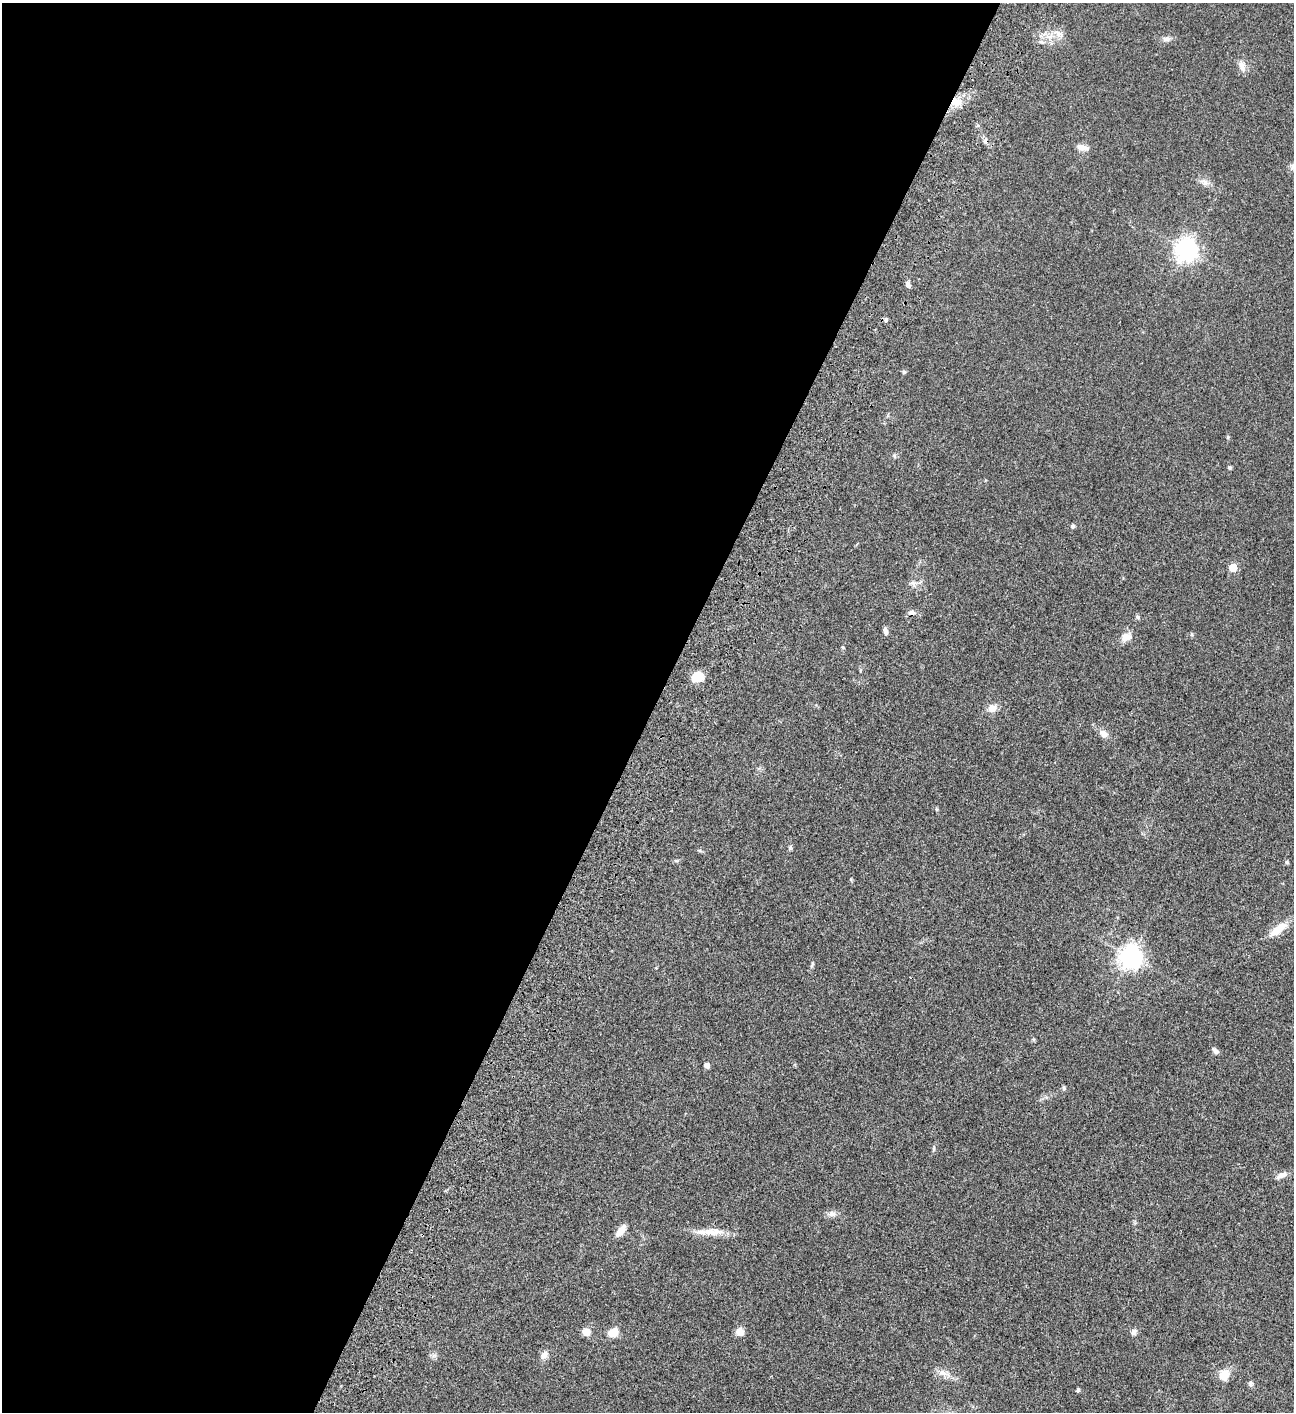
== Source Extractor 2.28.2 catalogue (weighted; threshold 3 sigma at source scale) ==
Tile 5 of 4 x 4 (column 1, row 2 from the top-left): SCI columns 505-1796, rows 3023-4432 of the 6050 x 6048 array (HDU 1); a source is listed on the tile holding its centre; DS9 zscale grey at full resolution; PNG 1296 x 1414 px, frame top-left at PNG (2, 3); no overlay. Shown black and unused: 51% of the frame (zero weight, under 3 of 4 exposures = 13% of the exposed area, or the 3 px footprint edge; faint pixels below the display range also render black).
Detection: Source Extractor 2.28.2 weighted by HDU 2 'WHT'; one run over the whole footprint, this tile lists its part. Background 0.0636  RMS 0.0058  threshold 0.0261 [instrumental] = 3 sigma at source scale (4.5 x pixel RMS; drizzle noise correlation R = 1.50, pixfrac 1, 0.05/0.05 arcsec/px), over >= 5 px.
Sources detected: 48; all 48 listed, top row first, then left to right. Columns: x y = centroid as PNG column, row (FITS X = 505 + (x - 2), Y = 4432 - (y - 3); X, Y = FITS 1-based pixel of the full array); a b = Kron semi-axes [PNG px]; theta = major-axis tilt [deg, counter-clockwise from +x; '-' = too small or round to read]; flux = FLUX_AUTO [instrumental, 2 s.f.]
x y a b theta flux
1059 34 11 8 -60 3
1166 39 11 7 5 2.1
1242 66 15 8 -76 3.6
956 101 14 11 17 6.8
1081 147 13 7 -10 3.3
1205 183 9 7 88 2.1
1186 250 8 7 - 370
908 284 7 5 -69 2
886 320 6 5 - 1.1
904 372 5 5 - 0.8
1228 437 5 5 - 0.62
894 456 6 5 - 0.83
1229 468 6 4 -22 0.72
1073 526 6 5 - 1.1
1233 567 5 5 - 15
913 583 9 7 -31 2.1
911 613 10 6 11 1.9
1138 617 6 5 - 0.9
885 631 10 5 -77 2
1126 637 11 8 7 5.2
860 671 5 3 - 0.49
697 677 12 11 - 7.6
992 708 12 10 20 3.9
1103 734 10 8 -37 3.6
936 809 6 3 -71 0.62
790 848 7 5 74 0.94
699 850 6 4 -19 0.68
1287 862 5 5 - 0.81
1278 929 23 9 37 9
1130 957 8 7 - 390
812 964 9 4 75 0.95
1215 1051 10 5 -44 1.6
707 1065 5 4 - 3.1
1064 1088 6 5 - 0.78
934 1148 6 4 72 0.73
1282 1175 15 6 27 3.1
831 1214 12 7 5 2.6
621 1230 16 7 52 4.5
711 1232 33 9 -1 8.5
586 1332 8 7 - 4.9
740 1332 8 7 - 4.9
1134 1332 9 6 54 1.9
613 1333 10 8 23 7.4
544 1355 12 8 54 3
943 1373 15 8 -26 3.9
1224 1375 14 12 61 6.3
1251 1383 7 6 - 1.2
1078 1390 5 4 - 0.87
Overlapping masked pixels (flux is a lower limit): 1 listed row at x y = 956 101